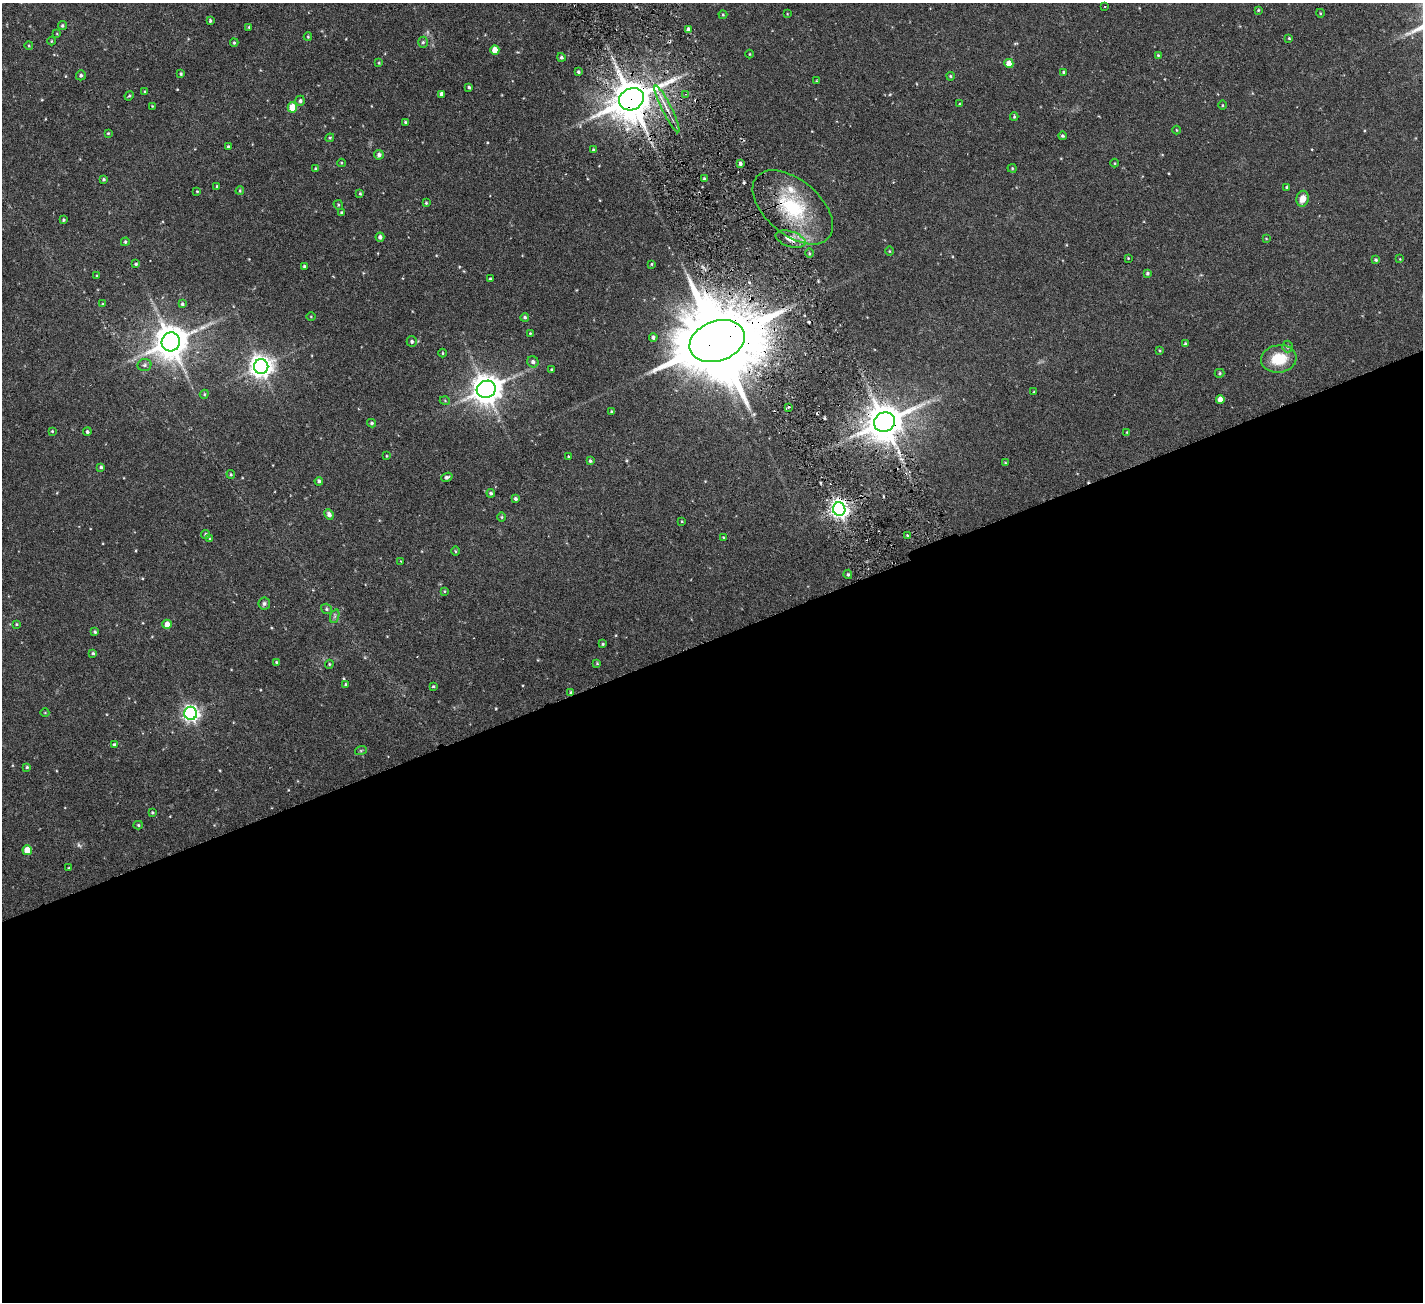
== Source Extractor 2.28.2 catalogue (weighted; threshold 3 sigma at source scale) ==
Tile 15 of 4 x 4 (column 3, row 4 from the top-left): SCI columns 2842-4262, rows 289-1588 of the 5682 x 5642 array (HDU 1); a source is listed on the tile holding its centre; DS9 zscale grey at full resolution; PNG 1425 x 1304 px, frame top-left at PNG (2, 3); each listed source drawn as its Kron ellipse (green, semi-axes under 4 px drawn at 4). Shown black and unused: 51% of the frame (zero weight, under 3 of 6 exposures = <1% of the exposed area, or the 3 px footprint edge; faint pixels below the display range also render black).
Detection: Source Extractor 2.28.2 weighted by HDU 2 'WHT'; one run over the whole footprint, this tile lists its part. Background 0.0983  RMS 0.0076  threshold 0.031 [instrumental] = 3 sigma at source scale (4.09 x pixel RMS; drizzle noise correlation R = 1.36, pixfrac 0.8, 0.05/0.05 arcsec/px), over >= 5 px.
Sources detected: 167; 2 too faint to see at this stretch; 5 cosmic-ray / hot-pixel residue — neither listed nor drawn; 2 inside a brighter listed object's ellipse — not listed separately; the other 158 listed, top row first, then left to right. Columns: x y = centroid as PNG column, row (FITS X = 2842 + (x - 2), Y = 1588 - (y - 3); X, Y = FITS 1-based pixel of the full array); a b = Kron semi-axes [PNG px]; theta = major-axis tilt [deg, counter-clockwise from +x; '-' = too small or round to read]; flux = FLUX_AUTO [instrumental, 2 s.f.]
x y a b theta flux
1105 6 3 2 - 0.41
1258 10 4 3 - 0.62
1320 13 4 3 - 0.47
787 14 4 2 - 0.37
723 15 4 4 - 0.54
210 21 3 3 - 0.92
62 26 4 4 - 0.91
249 27 3 3 - 0.58
688 29 4 3 - 1.5
57 34 3 2 - 0.35
308 37 4 4 - 0.58
1289 38 3 3 - 0.5
51 41 4 3 - 0.46
423 42 6 5 - 1.1
234 43 4 3 - 0.66
29 46 4 3 - 0.51
495 50 5 4 - 8
750 54 4 3 - 0.38
1158 55 4 3 - 0.58
561 57 4 4 - 0.97
379 63 4 3 - 0.47
1009 63 4 4 - 6.8
578 72 3 3 - 0.87
1064 72 4 3 - 0.77
181 74 3 3 - 0.72
81 75 5 5 - 1.1
951 76 4 3 - 0.71
816 81 4 2 - 0.38
469 87 3 3 - 0.92
145 92 3 3 - 0.88
441 94 4 4 - 2.1
686 94 4 3 - 0.65
129 96 5 3 - 0.6
631 99 13 10 29 1700
300 101 5 4 - 1.4
960 104 3 3 - 0.51
1222 105 4 3 - 0.48
152 106 4 2 - 0.42
292 107 5 5 - 14
667 109 26 4 -63 5.6
1014 117 4 3 - 0.74
405 122 4 3 - 0.76
1176 130 4 3 - 0.44
108 133 4 3 - 0.62
1062 136 4 4 - 0.88
330 138 4 4 - 0.66
228 146 3 3 - 0.67
593 150 3 3 - 0.68
379 155 5 4 - 1.9
341 163 4 3 - 0.45
740 163 4 3 - 1.3
1115 163 4 3 - 0.42
1012 168 4 4 - 0.57
315 169 3 2 - 0.53
704 178 3 2 - 0.59
104 179 4 4 - 0.82
217 186 3 2 - 0.54
1287 187 3 3 - 0.95
197 191 3 2 - 0.45
240 191 4 3 - 0.61
360 193 4 3 - 0.6
1303 199 8 6 75 4.9
426 203 3 3 - 0.59
338 205 5 4 - 0.64
793 207 47 27 -40 42
341 213 4 4 - 0.7
64 220 3 3 - 0.74
380 237 4 4 - 1.7
791 239 15 7 -17 4.8
1266 239 4 3 - 0.38
125 242 4 4 - 0.85
889 251 4 3 - 0.47
809 253 4 3 - 0.57
1128 258 4 3 - 0.43
1400 259 3 3 - 0.37
1376 260 3 3 - 0.74
136 264 4 3 - 0.72
651 264 3 3 - 0.55
304 266 4 3 - 0.77
1147 273 4 4 - 1
97 276 3 3 - 0.47
490 279 3 3 - 0.67
103 304 4 3 - 0.46
182 304 4 4 - 0.91
311 317 4 3 - 0.48
525 317 4 4 - 0.92
530 333 2 2 - 0.44
653 337 4 4 - 1.1
412 341 5 5 - 1.2
717 341 28 20 20 9600
171 342 9 9 - 1200
1185 343 4 3 - 0.68
1288 347 6 5 - 1.3
1160 351 4 3 - 0.49
443 353 4 3 - 0.57
1279 359 18 13 7 15
533 362 6 5 - 1.9
144 365 7 6 - 1.5
261 366 7 7 - 490
552 370 3 3 - 0.84
1220 373 5 4 - 0.79
486 389 10 8 25 920
1034 392 4 2 - 0.45
204 394 5 4 - 0.62
1220 399 4 4 - 4
445 401 5 3 - 0.47
788 407 4 3 - 0.79
612 412 3 3 - 0.81
884 422 11 9 29 1500
372 423 4 4 - 0.92
52 431 4 4 - 0.53
87 432 4 4 - 1.2
1127 432 3 2 - 0.41
387 456 4 2 - 0.47
568 457 4 3 - 0.64
590 461 4 3 - 0.85
1005 463 4 4 - 0.49
101 467 4 3 - 1
231 474 4 3 - 0.63
447 477 6 4 22 1.3
319 481 4 4 - 1.3
491 493 4 4 - 1.1
515 499 4 3 - 1.1
839 509 7 6 - 290
329 514 5 4 - 2.5
502 517 4 3 - 0.54
682 521 3 2 - 0.45
206 535 4 4 - 1.2
908 536 4 2 - 0.59
723 537 4 3 - 0.48
210 539 4 3 - 0.51
455 551 5 3 - 0.53
401 561 3 3 - 0.31
848 574 5 4 - 0.89
444 591 4 4 - 0.59
264 603 6 6 - 1.3
326 609 6 5 - 1
335 616 7 4 71 1.1
17 624 4 3 - 0.61
167 624 5 4 - 7.1
95 632 4 3 - 0.85
603 644 4 3 - 0.7
93 653 4 4 - 0.95
277 662 4 4 - 0.84
597 663 3 3 - 0.53
329 664 4 4 - 0.58
346 684 4 4 - 0.97
433 686 3 3 - 0.6
571 692 3 3 - 0.81
45 713 4 3 - 0.4
191 713 6 6 - 190
114 745 4 3 - 0.97
361 750 6 4 19 0.69
27 767 4 4 - 0.8
152 812 3 3 - 0.62
138 825 5 4 - 0.72
27 850 5 4 - 11
69 868 3 3 - 0.62
Overlapping masked pixels (flux is a lower limit): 6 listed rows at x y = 631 99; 793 207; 717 341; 884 422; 839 509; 571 692